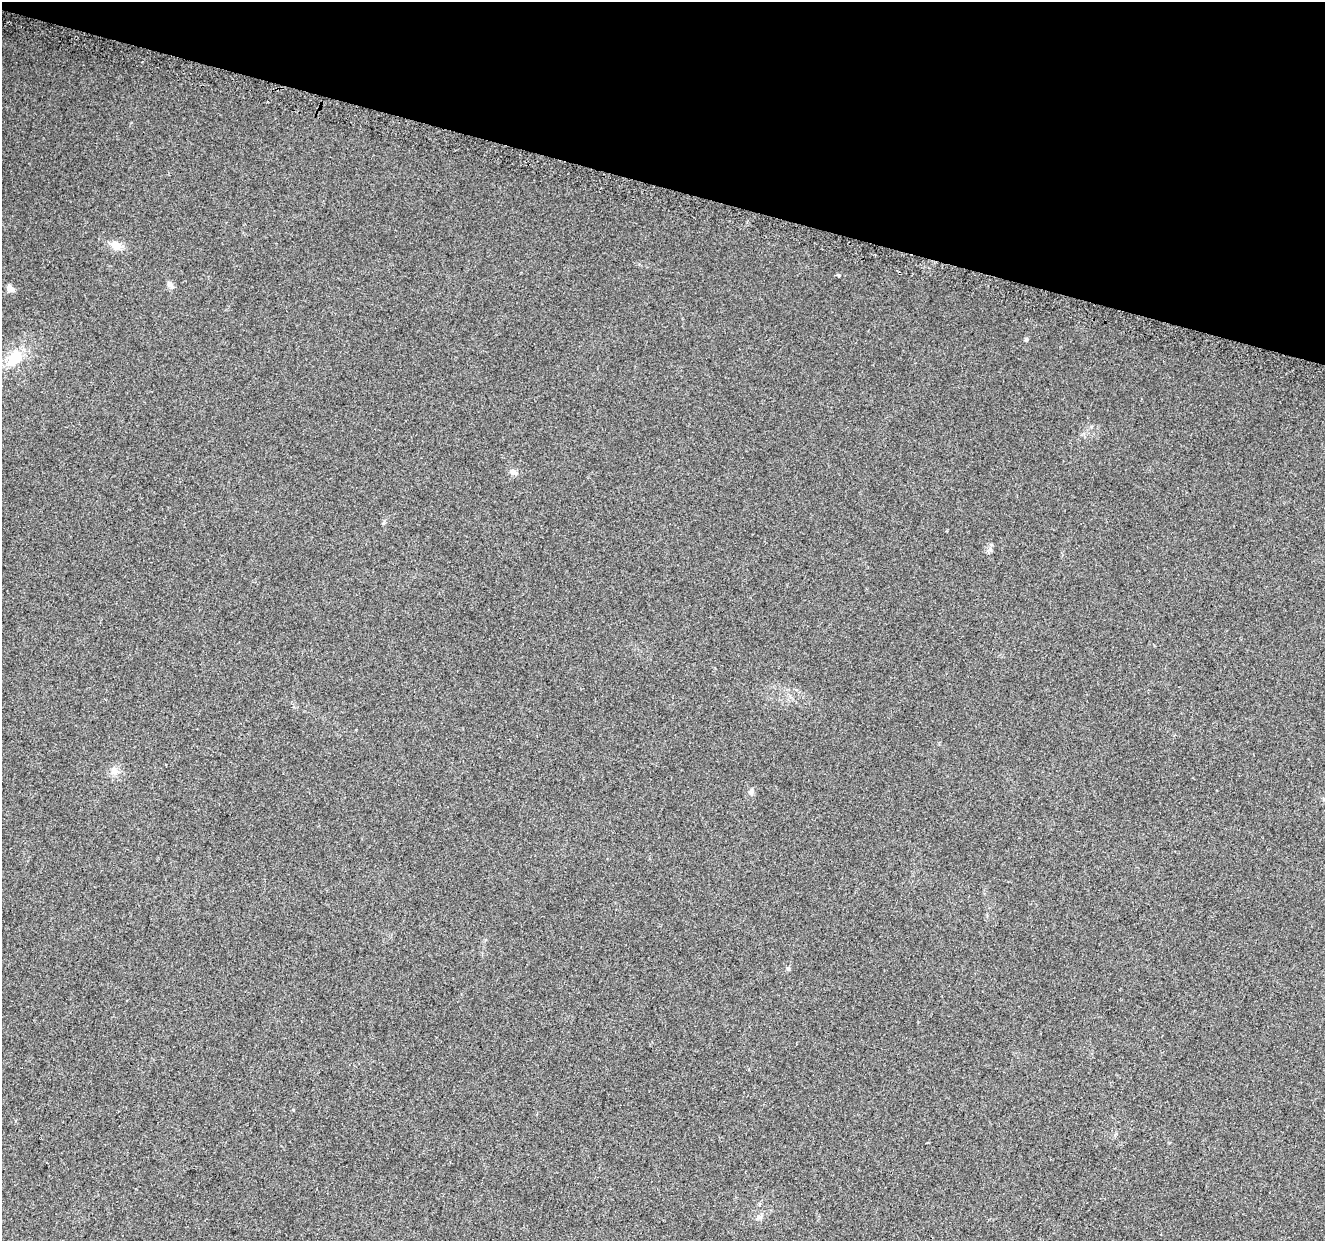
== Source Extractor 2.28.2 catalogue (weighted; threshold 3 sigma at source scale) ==
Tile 2 of 4 x 4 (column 2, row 1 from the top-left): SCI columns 1361-2683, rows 4049-5287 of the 5424 x 5592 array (HDU 1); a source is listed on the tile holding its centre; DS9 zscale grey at full resolution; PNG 1327 x 1243 px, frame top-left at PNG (2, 2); no overlay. Shown black and unused: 15% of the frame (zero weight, under 2 of 3 exposures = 3% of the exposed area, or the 3 px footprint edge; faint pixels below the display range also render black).
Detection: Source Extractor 2.28.2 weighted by HDU 2 'WHT'; one run over the whole footprint, this tile lists its part. Background 0.0309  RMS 0.0073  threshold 0.0328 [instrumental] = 3 sigma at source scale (4.5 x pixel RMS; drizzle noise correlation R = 1.50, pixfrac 1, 0.0396/0.0396 arcsec/px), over >= 5 px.
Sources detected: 11; all 11 listed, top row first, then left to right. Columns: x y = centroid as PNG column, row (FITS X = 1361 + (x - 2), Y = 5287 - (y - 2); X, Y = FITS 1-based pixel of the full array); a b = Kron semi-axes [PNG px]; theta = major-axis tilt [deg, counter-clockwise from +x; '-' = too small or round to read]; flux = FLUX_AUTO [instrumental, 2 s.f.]
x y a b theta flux
116 245 13 10 -28 7.2
838 275 3 3 - 2.6
170 284 9 7 -75 2.8
10 288 9 7 -38 3.8
1026 339 6 5 - 0.99
14 358 26 18 45 20
513 472 9 7 -19 3.1
990 550 7 4 -1 1.4
115 771 11 9 -64 4.6
751 791 6 6 - 1.6
788 968 6 5 - 1.2